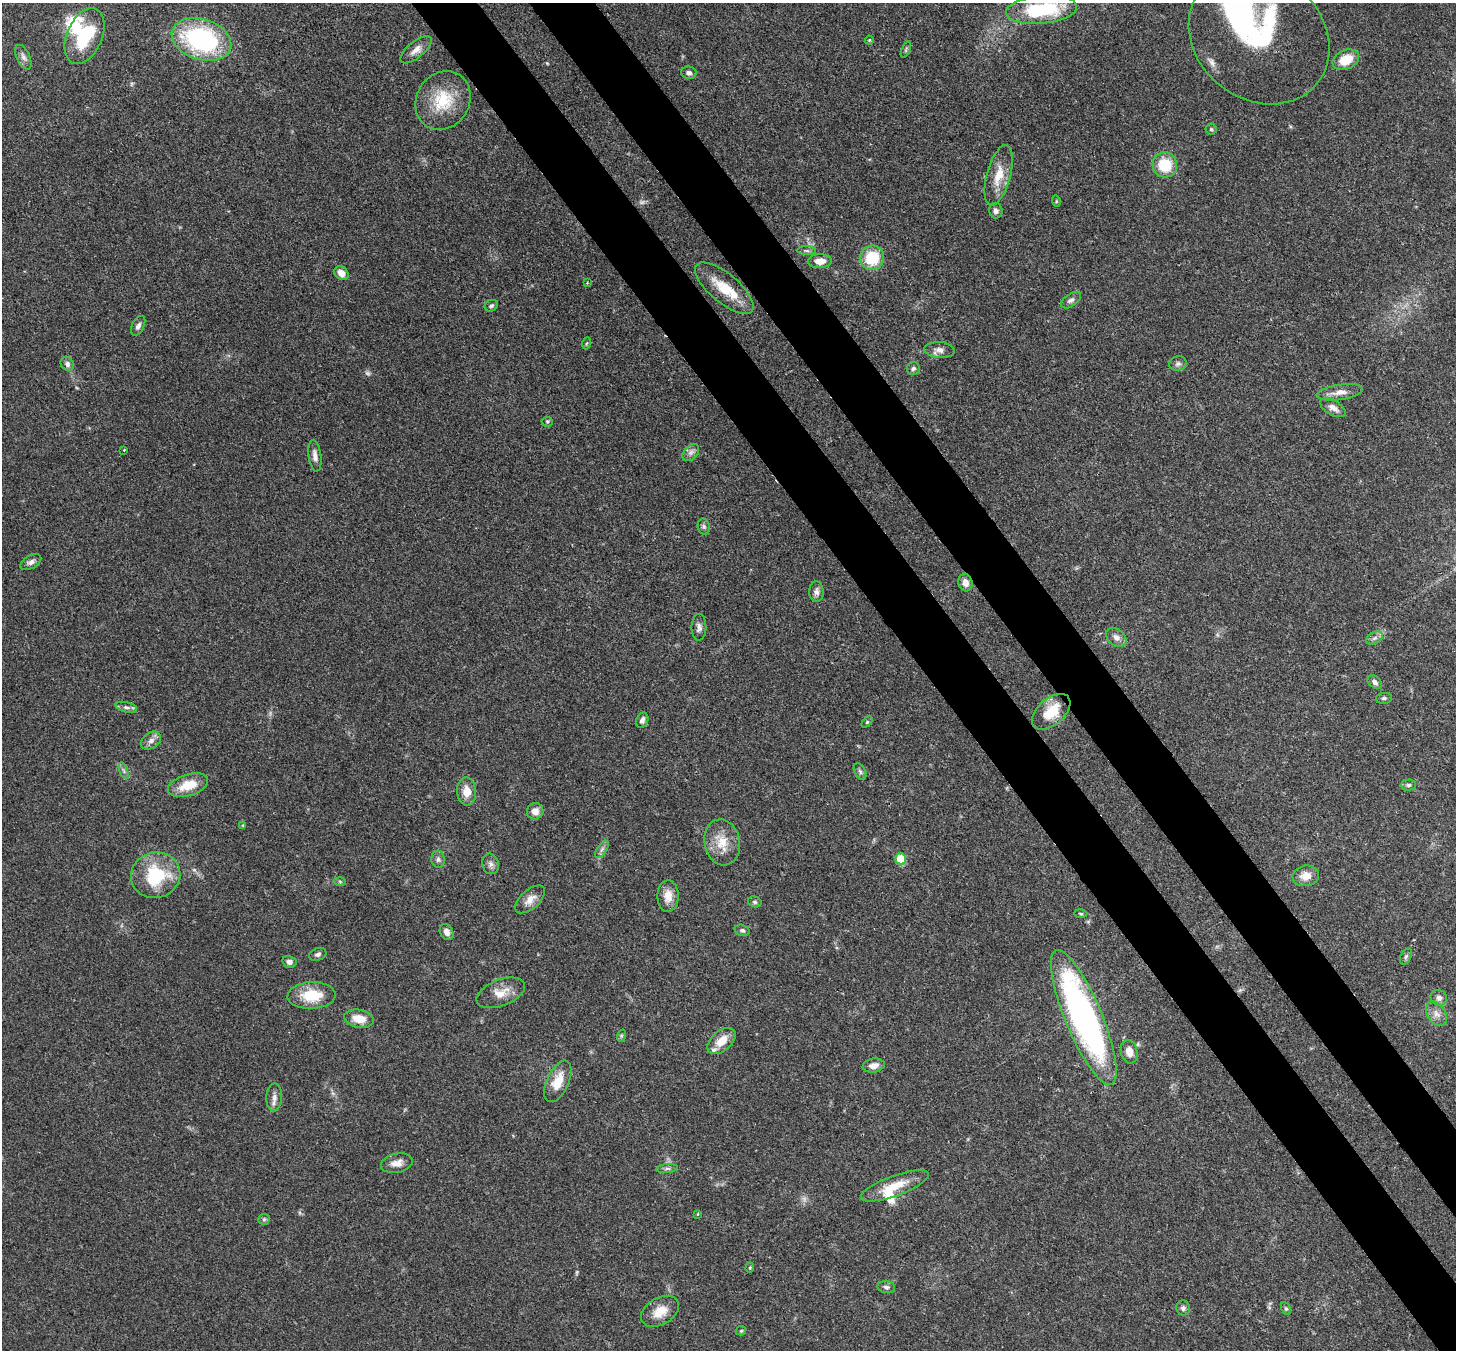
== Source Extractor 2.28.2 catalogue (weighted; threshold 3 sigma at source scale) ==
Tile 6 of 4 x 4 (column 2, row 2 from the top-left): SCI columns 1533-2986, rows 2903-4250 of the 5971 x 5944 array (HDU 1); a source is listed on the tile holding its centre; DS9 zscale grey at full resolution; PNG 1458 x 1352 px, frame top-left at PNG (2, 3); each listed source drawn as its Kron ellipse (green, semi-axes under 4 px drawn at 4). Shown black and unused: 8% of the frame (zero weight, under 3 of 4 exposures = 7% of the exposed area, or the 3 px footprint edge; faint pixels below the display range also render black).
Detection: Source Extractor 2.28.2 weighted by HDU 2 'WHT'; one run over the whole footprint, this tile lists its part. Background 0.179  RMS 0.0049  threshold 0.022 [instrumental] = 3 sigma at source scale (4.5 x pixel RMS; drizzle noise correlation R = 1.50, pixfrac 1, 0.05/0.05 arcsec/px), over >= 5 px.
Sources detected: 108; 4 too faint to see at this stretch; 1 inside a brighter object's white glare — neither listed nor drawn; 6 inside a brighter listed object's ellipse — not listed separately; the other 97 listed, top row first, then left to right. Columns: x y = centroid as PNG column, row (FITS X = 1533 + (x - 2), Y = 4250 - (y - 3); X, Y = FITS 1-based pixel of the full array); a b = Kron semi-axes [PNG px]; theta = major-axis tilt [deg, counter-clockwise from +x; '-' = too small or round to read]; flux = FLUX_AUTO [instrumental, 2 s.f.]
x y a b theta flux
1042 10 35 14 5 37
84 36 29 17 66 27
1259 37 75 62 -38 84
201 39 30 20 -17 72
869 40 4 4 - 0.52
416 50 19 8 39 3.8
906 50 9 3 68 0.64
23 57 13 6 -65 2.2
1346 60 14 9 24 10
689 73 8 6 -10 1.5
443 100 30 26 58 21
1211 129 5 5 - 0.8
1165 165 12 12 - 16
999 175 31 12 75 10
1056 201 6 3 -73 0.56
996 211 8 6 -81 1.7
807 251 9 4 -1 1.2
872 258 12 12 - 19
820 261 12 7 1 4.6
341 273 8 6 -40 4.5
587 283 4 4 - 0.39
724 288 36 14 -40 14
1071 300 11 6 35 1.7
491 306 7 5 25 0.95
138 326 10 6 64 1.8
587 343 6 4 70 0.64
939 350 15 8 -4 3
67 364 7 6 - 1.9
1178 364 9 7 14 1.7
913 368 7 6 - 1.2
1340 392 23 7 8 4.7
1333 408 14 7 -30 3
547 422 5 5 - 0.73
124 450 3 2 - 0.38
691 453 10 6 49 2.1
315 456 16 6 -82 2.7
704 527 8 6 -74 1.2
31 562 11 6 31 2
965 583 9 7 -74 3.5
816 592 10 7 -88 2.2
699 627 13 7 89 2.2
1116 637 11 8 -39 3
1374 638 9 5 27 1.6
1375 682 8 5 -43 1.7
1384 698 8 5 9 1.1
126 707 11 5 -14 1.6
1051 712 23 13 41 13
642 720 8 6 70 1.8
867 722 6 4 46 0.63
151 740 11 8 34 2.7
124 771 9 4 -71 1.1
860 771 9 5 -63 1.3
188 785 21 10 17 11
1409 785 7 5 1 1.1
466 791 14 9 -86 6.1
535 811 8 8 - 4
243 825 4 4 - 0.47
722 842 23 17 -80 10
602 849 10 5 55 1.4
438 859 9 6 -84 1.5
901 859 5 5 - 19
490 864 10 8 -74 2.1
156 875 25 23 15 29
1306 876 13 10 9 5.2
340 882 6 4 -2 0.65
668 896 16 10 -89 5.9
530 899 18 9 41 4.5
755 902 7 5 -16 0.91
1081 914 6 3 -2 0.56
742 930 8 5 -18 1.1
447 932 8 6 -59 2.6
318 954 9 6 21 1.4
1406 956 8 5 62 0.97
289 962 7 6 - 1.7
501 993 25 13 21 7.5
311 995 24 13 3 15
1439 998 8 7 - 2.2
1436 1014 13 9 -56 3.4
1084 1017 73 18 -67 170
359 1019 15 9 -11 7.6
621 1036 6 4 72 0.7
721 1041 16 10 40 7.9
1129 1052 12 8 -79 4.1
874 1065 11 7 9 3.4
558 1081 22 11 65 9.7
274 1097 14 7 87 2.8
397 1163 16 9 13 4
667 1169 11 4 4 1.3
895 1186 36 10 20 11
698 1214 4 2 - 0.38
264 1219 6 5 - 0.87
750 1268 5 4 - 0.68
886 1287 9 6 -10 1.4
1183 1308 7 7 - 1.4
1286 1309 7 4 -62 0.85
660 1311 20 13 30 7.9
741 1331 5 4 - 0.62
Overlapping masked pixels (flux is a lower limit): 1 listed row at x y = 1084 1017